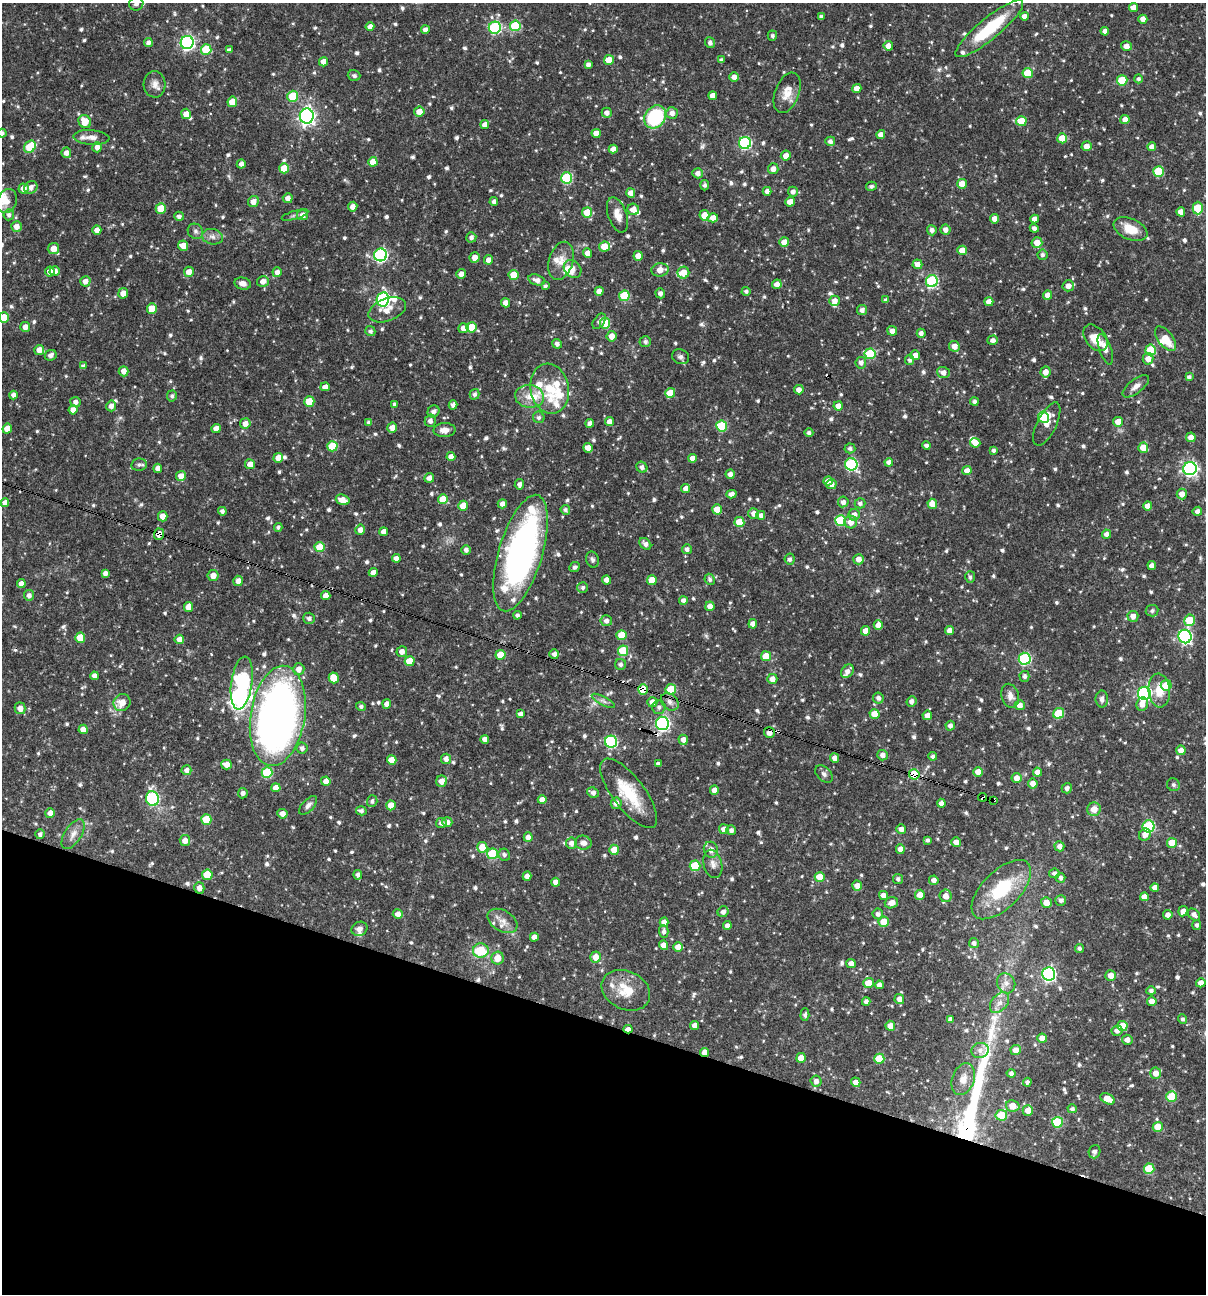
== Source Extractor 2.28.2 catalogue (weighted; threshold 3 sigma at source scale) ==
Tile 15 of 4 x 4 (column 3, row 4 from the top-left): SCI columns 2657-3860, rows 1-1292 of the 5187 x 5168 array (HDU 1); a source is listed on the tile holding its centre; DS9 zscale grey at full resolution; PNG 1208 x 1296 px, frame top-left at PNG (2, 3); each listed source drawn as its Kron ellipse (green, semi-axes under 4 px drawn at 4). Shown black and unused: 21% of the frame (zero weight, under 3 of 4 exposures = <1% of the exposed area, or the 3 px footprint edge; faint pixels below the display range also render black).
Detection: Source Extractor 2.28.2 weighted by HDU 2 'WHT'; one run over the whole footprint, this tile lists its part. Background 0.0728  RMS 0.0036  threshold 0.016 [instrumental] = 3 sigma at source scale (4.5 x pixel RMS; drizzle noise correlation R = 1.50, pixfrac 1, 0.05/0.05 arcsec/px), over >= 5 px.
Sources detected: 872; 1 too faint to see at this stretch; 2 inside a brighter object's white glare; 4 cosmic-ray / hot-pixel residue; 1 long thin detection or spike segment (spike, bleed or trail) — neither listed nor drawn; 25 inside a brighter listed object's ellipse — not listed separately; of the other 839, all 500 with FLUX_AUTO >= 0.868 (the completeness limit of this list) listed and drawn (339 fainter detections not listed), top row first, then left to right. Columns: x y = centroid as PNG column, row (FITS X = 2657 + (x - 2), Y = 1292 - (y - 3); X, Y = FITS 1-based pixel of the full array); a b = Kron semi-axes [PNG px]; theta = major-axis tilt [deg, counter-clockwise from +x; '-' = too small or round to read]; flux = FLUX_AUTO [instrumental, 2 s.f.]
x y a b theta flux
136 4 7 6 - 1.4
1133 8 4 4 - 2.4
1024 16 4 4 - 2.4
821 17 4 4 - 1
1143 19 4 4 - 2.5
515 26 5 5 - 18
370 27 4 4 - 2.2
495 28 6 6 - 37
989 29 43 10 39 20
425 30 4 4 - 1.6
1105 31 4 4 - 1.9
772 36 5 4 - 0.9
148 42 4 4 - 1.3
187 43 6 6 - 74
710 43 5 5 - 1.1
888 46 5 4 - 2.4
1126 46 5 4 - 2.2
206 49 5 5 - 10
229 50 4 4 - 1.2
609 60 5 5 - 5.5
721 60 4 3 - 0.97
323 62 4 4 - 2.7
588 64 4 4 - 1.3
1028 73 5 5 - 10
354 76 6 5 - 1.1
734 77 5 4 - 1.8
1138 79 4 4 - 0.93
1122 80 5 5 - 12
155 84 13 11 -86 2.6
857 89 4 4 - 3.1
787 93 21 12 68 4.7
293 96 5 5 - 13
713 96 4 4 - 2.4
232 102 5 5 - 4.9
419 111 5 5 - 3.6
607 113 5 5 - 1.6
672 113 6 6 - 1.9
186 114 5 5 - 2.7
307 116 7 7 - 130
655 117 12 10 52 26
1125 119 4 4 - 2.4
1021 121 5 5 - 8.1
85 122 7 6 - 5.1
485 124 4 4 - 2.2
2 133 4 4 - 1.1
596 133 4 4 - 3
881 134 4 4 - 1.8
91 137 18 7 -4 2.8
1062 138 5 5 - 7.2
830 141 5 4 - 1.3
745 143 6 6 - 44
1087 146 5 5 - 2.5
30 147 6 5 - 12
97 147 5 4 - 2.1
1152 147 4 4 - 2.1
613 149 4 4 - 1.9
66 153 5 5 - 1.8
786 156 5 5 - 2.4
373 162 5 4 - 4.2
241 164 4 4 - 1.5
284 168 5 5 - 7.5
773 169 5 5 - 2.1
1158 172 5 5 - 16
698 173 5 5 - 1.8
566 178 5 5 - 25
962 184 5 5 - 4
705 185 5 4 - 0.91
871 186 5 4 - 0.87
31 187 7 6 - 1.8
24 188 5 5 - 2.5
767 191 4 4 - 1.6
793 192 5 5 - 1.4
631 193 4 4 - 2.4
288 198 5 5 - 2
7 201 12 9 68 2.4
253 202 6 5 - 2.6
494 202 4 4 - 1.2
790 202 5 4 - 3.8
353 207 5 4 - 1.9
1198 208 6 5 - 13
161 209 5 5 - 8.1
633 209 6 5 - 3.1
587 212 5 5 - 6
1181 212 4 4 - 2.5
9 215 5 5 - 1.1
295 215 14 3 17 0.89
303 215 5 5 - 1.7
617 215 18 9 -71 3.5
705 215 5 5 - 5
179 216 5 4 - 1.2
713 218 5 4 - 3
994 219 4 4 - 2.8
1035 219 4 4 - 2.3
16 227 5 5 - 2.3
1034 228 4 4 - 1.2
1131 229 18 10 -23 6.7
97 230 4 4 - 2.4
932 230 5 5 - 1.4
945 230 5 5 - 1.8
195 231 8 7 - 1.2
212 237 10 7 -13 1.8
471 237 5 5 - 1.2
784 242 5 5 - 3.1
1037 243 5 5 - 3.8
183 246 5 5 - 3.4
605 247 5 5 - 6.4
53 249 6 5 - 3.3
962 250 5 4 - 4.3
587 253 4 4 - 2.2
381 255 6 6 - 55
1042 255 5 5 - 0.96
638 256 5 4 - 3.3
475 257 5 5 - 2.6
488 260 5 4 - 2.1
561 261 20 12 73 4.5
917 264 5 4 - 2.4
573 269 10 8 -45 1.9
660 270 8 6 8 3.2
50 271 5 4 - 2.8
55 271 5 4 - 2.4
189 272 5 5 - 2.7
277 272 5 4 - 2.2
683 273 6 6 - 4.9
461 274 5 4 - 2
513 275 5 5 - 6.6
537 280 8 5 -17 2
85 281 5 5 - 2.3
263 281 6 5 - 2.3
932 281 6 6 - 33
243 284 8 6 -14 1.8
777 284 5 4 - 2.3
545 286 4 3 - 0.87
1068 286 5 5 - 2.3
599 291 4 4 - 2.6
746 291 4 4 - 0.9
123 293 5 5 - 2.9
660 293 5 4 - 1.4
1047 295 4 4 - 2.4
624 296 5 5 - 14
383 299 7 6 - 51
886 300 4 4 - 1.2
834 301 5 5 - 2
989 302 4 4 - 2.3
505 303 4 4 - 2.4
152 308 5 5 - 5.5
387 310 19 11 21 4.7
862 310 5 5 - 1.5
4 317 5 5 - 7
599 321 9 5 53 1.3
605 323 5 5 - 8.8
25 327 5 5 - 2.2
471 327 5 5 - 8.1
463 328 5 5 - 2.6
370 331 5 5 - 1
892 331 5 4 - 2.2
921 333 4 4 - 1.6
612 336 5 5 - 3.1
1095 338 15 10 -51 6
1166 339 14 7 -53 5.7
993 340 5 4 - 1.6
645 342 6 5 - 1.1
557 344 5 4 - 1.3
954 346 5 5 - 2.7
1105 349 16 6 -71 2.5
39 350 5 5 - 3.1
1151 350 5 5 - 15
870 354 5 5 - 18
51 355 6 5 - 1.5
915 355 5 5 - 2.7
680 357 9 7 -24 1.2
1148 359 6 5 - 2.4
910 360 5 4 - 1.1
861 363 5 5 - 1.6
83 366 4 4 - 1.2
124 371 5 5 - 2.6
1045 372 5 5 - 3
943 373 6 5 - 2.1
1189 377 4 4 - 1
1136 386 16 7 37 2.1
325 387 5 4 - 2.5
550 389 25 19 -78 12
799 390 4 4 - 2
670 393 5 5 - 6.3
474 394 5 5 - 1
13 395 4 4 - 1.5
172 396 5 5 - 0.9
529 396 14 11 -8 5
974 401 4 4 - 0.91
75 402 5 5 - 1.5
309 402 5 5 - 7.6
395 405 4 4 - 0.98
453 405 4 4 - 1.5
111 406 5 5 - 1.8
838 406 4 4 - 2.4
73 410 4 4 - 2.6
433 411 6 5 - 1.6
539 417 6 5 - 0.92
1043 417 6 5 - 9
430 421 6 5 - 1.7
369 422 4 4 - 0.99
609 422 4 4 - 2.2
1118 422 5 5 - 3.9
245 423 5 5 - 2.2
590 423 4 4 - 1.4
1047 424 24 9 64 3.2
722 426 5 5 - 19
216 428 4 4 - 2.5
392 428 5 5 - 2.6
7 429 5 4 - 3.6
445 430 11 7 1 2.5
809 433 4 4 - 0.98
1191 437 5 5 - 2.6
975 443 5 4 - 2.8
332 446 5 5 - 11
926 446 4 4 - 0.97
588 448 5 4 - 2.8
850 448 5 5 - 0.95
1143 448 5 5 - 4.9
993 450 4 4 - 0.98
451 456 4 4 - 2.3
278 458 5 4 - 3.6
692 458 4 4 - 2.3
889 462 4 4 - 1.6
250 464 5 5 - 3.2
851 464 6 6 - 35
139 465 7 6 - 1.1
642 467 6 5 - 1.5
158 468 4 4 - 1.9
1190 469 7 6 - 82
967 471 4 4 - 2.2
730 474 4 4 - 1.6
181 476 5 5 - 3.1
429 478 5 4 - 1.5
828 481 5 4 - 2.5
519 484 5 4 - 1.4
831 484 5 5 - 2.4
686 489 4 4 - 2.2
732 494 5 4 - 1.7
1182 494 5 5 - 2.5
443 499 5 5 - 6.8
343 500 7 5 -17 3.4
843 502 5 5 - 1.5
5 503 4 4 - 2.3
860 503 5 5 - 1.1
502 504 5 4 - 1.9
932 504 5 4 - 3.6
463 506 5 5 - 6.1
1148 506 4 4 - 2.7
717 509 5 5 - 4.5
565 510 5 4 - 0.87
222 511 4 4 - 1.2
1197 511 5 4 - 1.5
754 513 5 5 - 1.9
761 515 4 4 - 1.6
854 515 6 5 - 2.5
163 516 5 5 - 3.2
840 520 5 5 - 21
739 522 5 5 - 7
851 522 6 6 - 3.1
278 527 4 4 - 0.88
360 530 5 5 - 2.1
384 532 4 4 - 2.5
159 534 5 5 - 3.1
1107 534 4 4 - 2.1
645 544 7 5 -47 1.5
320 547 5 5 - 7.4
687 549 5 5 - 1.3
466 550 4 4 - 1.4
521 553 60 21 73 130
396 558 4 4 - 2
592 559 8 6 -73 1.1
790 559 5 5 - 1.2
859 559 5 5 - 2.4
1152 566 4 4 - 1.6
575 567 5 4 - 1.1
373 572 4 4 - 2.3
105 573 4 4 - 1.6
213 576 5 5 - 3
970 577 6 5 - 0.98
710 579 6 5 - 0.95
607 580 4 4 - 2.4
652 580 5 5 - 5.3
238 581 5 5 - 2.3
21 584 4 4 - 2.4
583 588 5 5 - 0.98
29 595 5 5 - 1.5
326 596 4 4 - 2.2
683 600 4 4 - 1.4
710 606 5 4 - 2.7
189 607 5 4 - 3.7
1152 611 6 5 - 0.96
517 615 4 4 - 0.94
1133 616 5 5 - 2.4
309 618 6 5 - 1.3
1189 620 6 5 - 10
606 621 5 5 - 1.5
753 624 4 4 - 2.5
878 625 5 4 - 2.9
866 631 5 4 - 4.1
950 631 4 4 - 2.5
621 635 5 5 - 7.1
1185 637 7 6 - 60
80 638 5 5 - 7.3
179 639 5 4 - 2.4
623 651 5 5 - 12
402 652 5 5 - 2
554 654 5 4 - 1.7
501 655 5 5 - 6.9
766 656 5 5 - 6.9
1025 659 6 6 - 36
410 661 5 5 - 6.2
620 664 5 5 - 1.1
299 669 6 5 - 2.4
847 671 7 5 50 2
94 676 4 4 - 1.9
1024 676 5 5 - 1
334 678 5 5 - 8.1
772 679 5 5 - 2.2
242 683 26 10 82 76
1166 685 5 5 - 8.7
643 689 5 5 - 10
671 689 5 5 - 11
1159 690 17 10 -85 5.8
1144 693 6 6 - 71
1010 696 12 8 -74 2.4
878 698 5 5 - 1.3
1102 699 8 6 -89 1.3
603 701 13 4 -28 1.2
911 701 5 5 - 1.5
122 702 9 8 - 4.1
652 702 5 5 - 2.7
670 702 10 7 -43 1.8
387 704 4 4 - 2.2
1142 704 7 6 - 2.7
1020 705 5 5 - 2.4
361 706 5 4 - 0.96
659 707 7 6 - 1.2
20 708 6 5 - 2.3
1059 713 6 5 - 12
520 714 4 4 - 1.3
874 714 5 5 - 5.9
927 715 5 4 - 2.2
278 716 50 27 81 230
662 723 7 6 - 70
950 726 5 4 - 1.4
83 729 5 4 - 2.3
769 733 5 5 - 2.5
485 739 4 4 - 2.5
683 740 5 4 - 2.1
611 742 6 6 - 39
302 748 5 5 - 1.3
1181 750 4 4 - 3.2
883 755 5 5 - 2
933 756 4 4 - 1.1
835 758 4 4 - 2.1
446 759 5 5 - 1.9
392 760 5 4 - 5.7
658 764 4 3 - 0.99
226 765 5 5 - 2.9
186 770 5 5 - 1.6
978 772 5 4 - 3.7
1037 772 4 4 - 2.2
267 773 5 5 - 19
824 774 10 6 -45 1.2
914 774 5 5 - 12
1017 778 5 5 - 2.5
326 781 4 4 - 2.4
442 781 6 5 - 3.1
1033 783 5 5 - 2.3
1173 785 7 6 - 1.1
276 788 5 4 - 2.6
1067 788 5 5 - 1.3
714 790 5 4 - 2.5
243 793 5 5 - 1.3
593 793 6 5 - 1.4
629 793 42 16 -53 15
983 797 4 3 - 7.9
152 798 7 6 - 35
542 800 4 4 - 2.5
994 800 3 3 - 6.1
372 801 5 5 - 1
616 803 6 5 - 2.1
941 803 4 4 - 1.7
308 805 11 5 47 1.4
391 805 5 4 - 4.4
1094 809 7 6 - 3.3
361 811 5 4 - 1.2
50 813 5 5 - 2.5
282 814 5 4 - 2.4
206 819 5 5 - 9.4
447 822 5 4 - 2.1
441 823 5 5 - 1.3
1149 826 6 6 - 32
724 829 5 5 - 2.3
901 829 5 4 - 1.7
731 830 5 4 - 1.3
40 834 5 4 - 1.1
73 834 17 8 58 2.7
1145 835 6 5 - 2.3
528 837 5 4 - 2.3
185 840 5 5 - 2.7
927 840 4 4 - 0.9
956 842 5 5 - 2.4
571 843 5 5 - 1.7
583 843 8 7 - 2
1172 843 5 5 - 7.1
1059 846 5 5 - 1.9
482 847 5 5 - 6.2
900 849 5 4 - 2.4
614 850 5 5 - 5.2
711 850 8 7 - 2.5
492 854 5 5 - 16
504 855 6 5 - 1
713 864 14 9 -76 2.2
695 866 5 5 - 15
1054 873 5 4 - 1.2
207 875 5 5 - 8.3
358 875 4 4 - 1.2
527 876 4 4 - 2.5
820 877 5 5 - 6.1
1060 878 5 5 - 1.3
898 879 5 5 - 0.95
934 880 5 4 - 1.8
556 882 4 4 - 2.2
857 886 5 5 - 2.4
199 888 6 5 - 2.2
1155 888 4 4 - 2.1
1001 890 37 18 45 21
884 895 5 4 - 2.4
920 895 5 5 - 3.2
946 896 6 6 - 2.5
1144 897 4 4 - 2.3
1061 900 5 5 - 1.2
1046 902 5 5 - 3.3
891 903 7 5 17 2.5
1183 911 5 4 - 1.9
723 912 5 5 - 1.6
398 914 5 4 - 2.3
878 914 5 5 - 1.3
1168 915 5 4 - 1.9
1194 915 7 5 -45 1.7
502 921 16 10 -30 3.2
664 922 4 4 - 2.1
884 922 5 5 - 6.2
1197 925 5 4 - 1
727 926 4 4 - 1.6
359 929 8 7 - 1.6
664 932 6 4 -88 1.2
534 937 4 4 - 2
974 943 5 5 - 1.3
664 945 5 4 - 2.5
678 947 5 4 - 3.2
1079 948 4 4 - 0.88
481 951 8 7 - 12
596 957 5 5 - 4.1
498 958 6 6 - 4.2
851 963 5 4 - 2.2
1048 974 6 6 - 71
1111 975 5 5 - 2.6
868 983 5 5 - 4.8
1006 983 10 9 - 2.2
1201 983 5 4 - 2
879 985 4 4 - 1.6
626 990 25 19 -26 9.1
1151 991 4 4 - 1.1
899 999 5 5 - 2.3
866 1001 4 4 - 1.4
1152 1001 5 4 - 2.5
1000 1003 12 7 50 2.5
805 1015 6 4 86 0.92
950 1019 4 4 - 1.4
1182 1019 5 4 - 0.91
695 1025 4 4 - 2.3
890 1026 5 5 - 2.9
1122 1026 5 5 - 8.2
628 1029 4 3 - 2.2
1117 1031 5 5 - 1.7
1042 1038 4 4 - 3.2
1127 1040 5 5 - 2
980 1050 9 7 16 1.8
1016 1050 5 5 - 2.7
705 1052 4 4 - 3.3
801 1058 5 4 - 3.9
879 1059 5 5 - 9.1
1011 1073 4 4 - 1.2
1156 1073 5 5 - 2.8
963 1079 16 11 69 3.6
816 1081 5 5 - 1.7
856 1082 5 4 - 2.2
1027 1082 4 4 - 1
1172 1097 5 5 - 13
1107 1099 8 5 -27 5.2
1013 1106 7 5 -13 4.7
1072 1109 5 4 - 0.88
1028 1110 5 5 - 2.9
1001 1115 6 5 - 8.9
1057 1122 5 5 - 18
1158 1127 5 5 - 6.5
1094 1152 7 5 71 1.5
1149 1169 5 5 - 16
Overlapping masked pixels (flux is a lower limit): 11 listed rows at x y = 159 534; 643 689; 278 716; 769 733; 914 774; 629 793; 983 797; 994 800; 199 888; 628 1029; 705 1052
Isophote crosses this tile's border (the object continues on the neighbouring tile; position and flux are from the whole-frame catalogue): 4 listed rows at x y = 136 4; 2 133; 9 215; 4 317